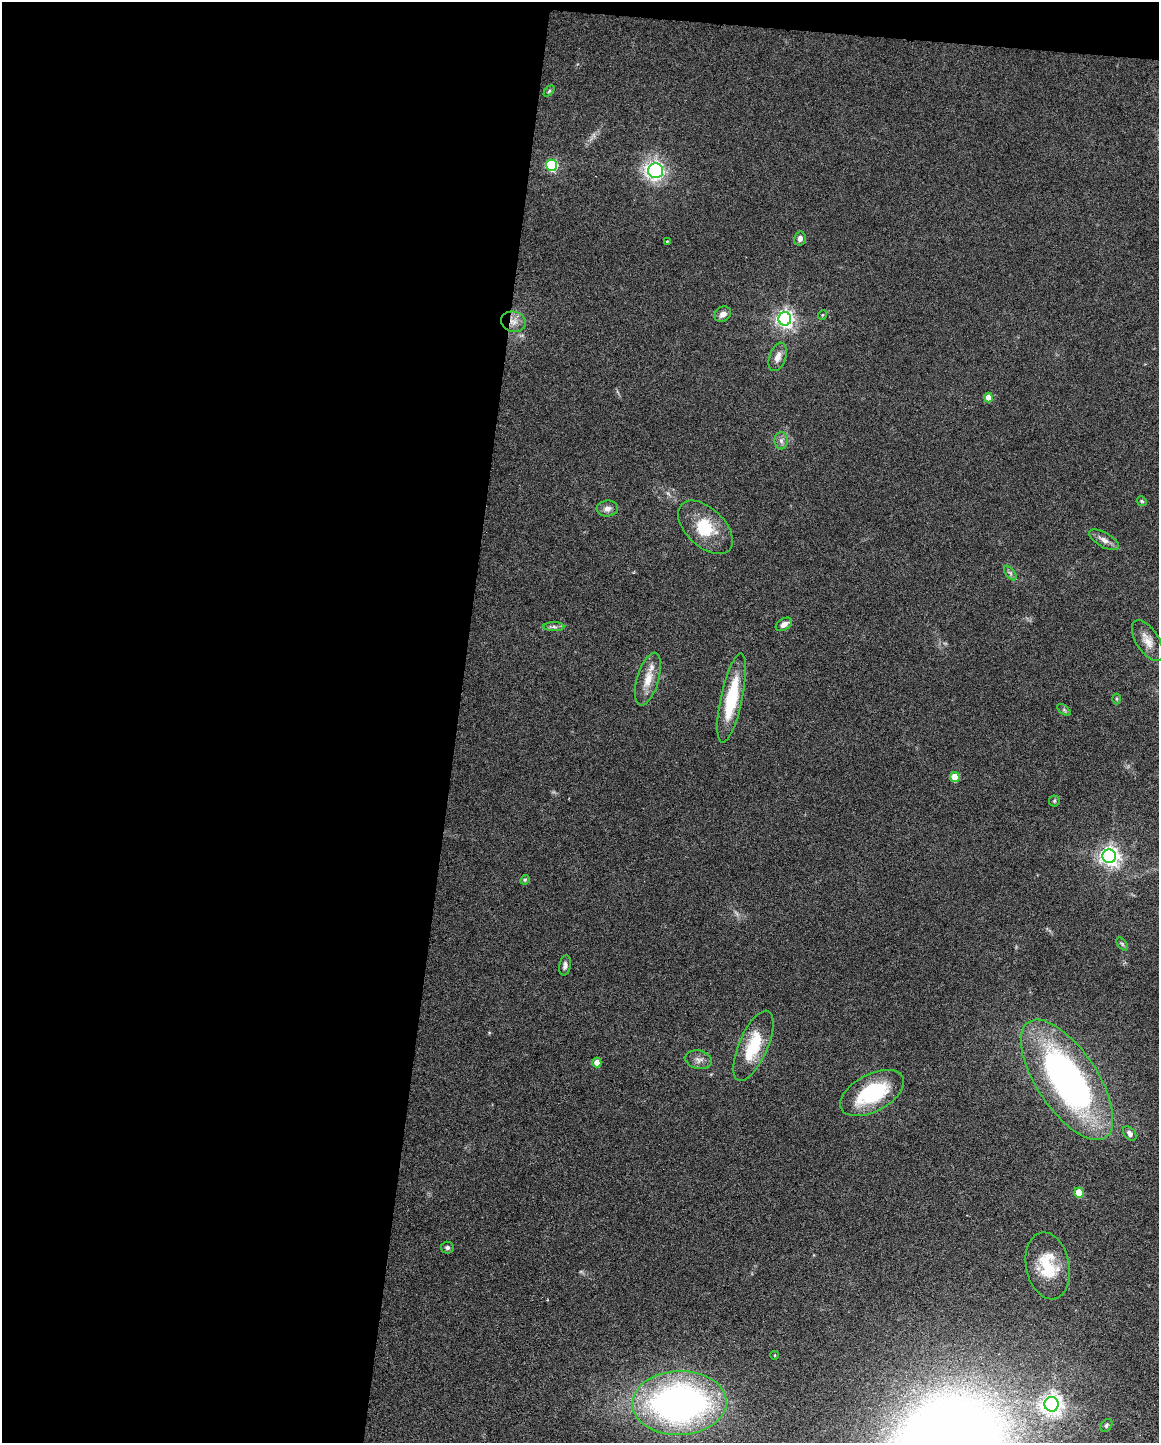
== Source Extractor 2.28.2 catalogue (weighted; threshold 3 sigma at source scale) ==
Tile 1 of 4 x 3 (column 1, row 1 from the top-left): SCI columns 3-1159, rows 3102-4542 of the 4630 x 4648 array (HDU 1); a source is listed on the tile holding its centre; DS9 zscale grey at full resolution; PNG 1161 x 1445 px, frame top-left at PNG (2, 2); each listed source drawn as its Kron ellipse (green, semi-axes under 4 px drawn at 4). Shown black and unused: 41% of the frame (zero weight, under 4 of 8 exposures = <1% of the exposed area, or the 3 px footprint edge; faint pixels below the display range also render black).
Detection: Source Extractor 2.28.2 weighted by HDU 2 'WHT'; one run over the whole footprint, this tile lists its part. Background 0.0773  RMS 0.005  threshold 0.0206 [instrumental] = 3 sigma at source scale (4.09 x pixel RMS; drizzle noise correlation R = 1.36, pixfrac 0.8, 0.05/0.05 arcsec/px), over >= 5 px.
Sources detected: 45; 2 inside a brighter listed object's ellipse — not listed separately; the other 43 listed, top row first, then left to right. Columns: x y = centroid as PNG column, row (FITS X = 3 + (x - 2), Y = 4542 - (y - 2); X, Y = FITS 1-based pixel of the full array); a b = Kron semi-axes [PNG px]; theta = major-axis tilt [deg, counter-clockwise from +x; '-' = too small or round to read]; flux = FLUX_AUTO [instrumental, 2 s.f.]
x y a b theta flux
549 91 6 4 46 0.63
552 165 6 5 - 52
656 171 7 7 - 110
800 239 7 6 - 2
667 241 3 3 - 0.41
723 314 9 7 37 2.8
822 315 5 3 - 0.41
785 319 7 6 - 190
513 322 12 10 -15 4
778 357 15 8 71 3.6
988 398 5 4 - 5.8
781 441 9 6 -89 1.8
1142 501 5 4 - 0.62
607 508 10 8 6 2.6
705 527 33 19 -44 17
1104 540 16 7 -30 3
1010 573 8 4 -53 1.1
784 624 9 5 32 2.8
554 627 10 4 0 1.4
1147 641 23 11 -58 5.3
648 679 27 11 73 7.5
732 698 45 11 78 28
1116 699 5 3 - 0.52
1064 710 8 4 -37 0.78
955 777 5 4 - 13
1054 801 5 5 - 0.68
1109 856 7 6 - 260
525 880 5 4 - 0.54
1122 944 7 4 -53 0.69
565 965 10 5 79 1.6
753 1046 38 14 67 20
699 1060 13 9 -10 2.8
597 1063 5 4 - 5.5
1067 1080 69 30 -56 160
872 1093 35 18 28 35
1130 1133 8 5 -50 1.9
1079 1193 5 4 - 12
447 1247 6 6 - 1.1
1048 1266 34 21 -79 20
775 1355 4 3 - 0.33
679 1403 47 32 2 200
1052 1404 7 7 - 290
1106 1425 7 5 53 0.91
Overlapping masked pixels (flux is a lower limit): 1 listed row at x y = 513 322